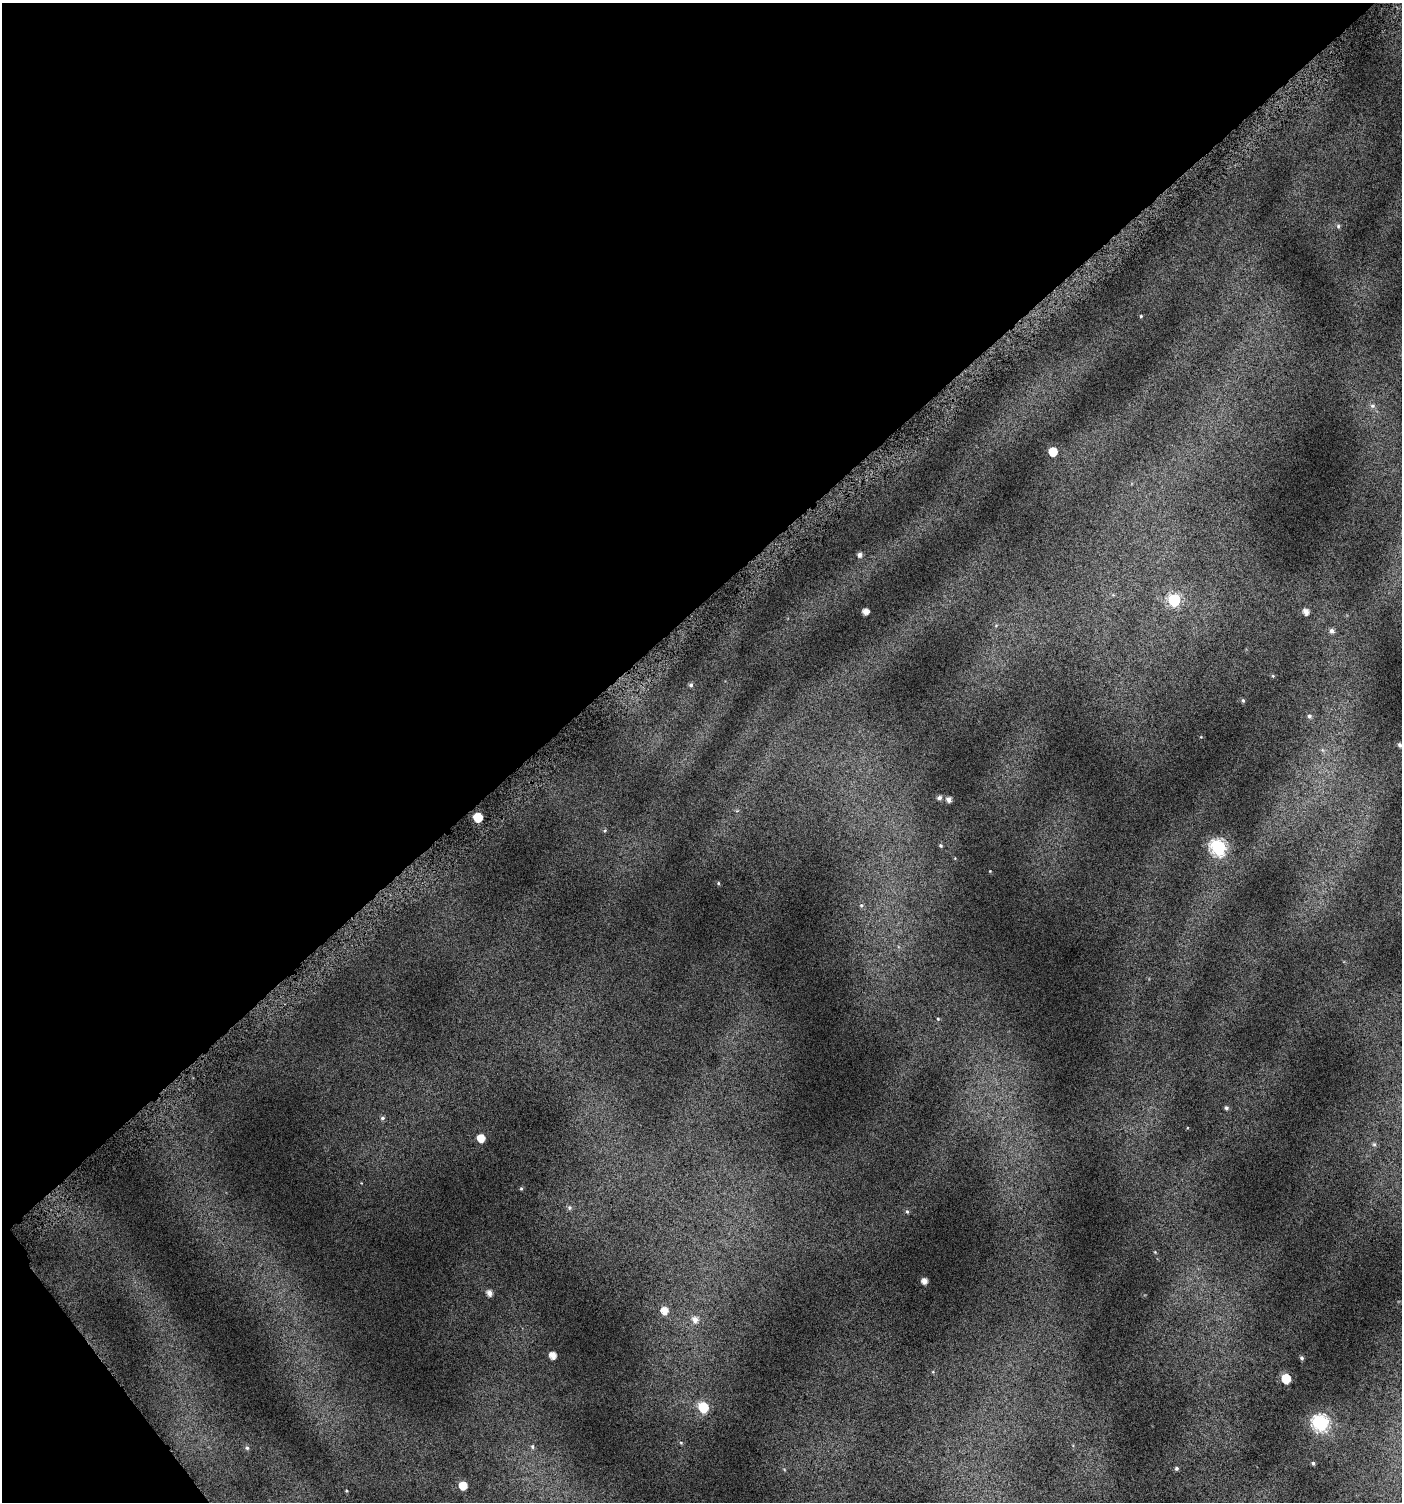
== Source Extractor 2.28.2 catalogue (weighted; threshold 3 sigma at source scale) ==
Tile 5 of 4 x 4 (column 1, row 2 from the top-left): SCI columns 236-1635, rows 3031-4530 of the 6008 x 6064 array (HDU 1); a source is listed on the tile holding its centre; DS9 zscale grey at full resolution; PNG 1404 x 1504 px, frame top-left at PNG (2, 3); no overlay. Shown black and unused: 42% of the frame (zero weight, under 4 of 7 exposures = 2% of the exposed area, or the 3 px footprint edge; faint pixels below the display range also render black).
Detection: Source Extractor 2.28.2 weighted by HDU 2 'WHT'; one run over the whole footprint, this tile lists its part. Background 0.0777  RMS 0.047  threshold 0.192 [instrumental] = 3 sigma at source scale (4.09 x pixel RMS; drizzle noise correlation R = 1.36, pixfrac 0.8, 0.0396/0.0396 arcsec/px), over >= 5 px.
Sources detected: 44; all 44 listed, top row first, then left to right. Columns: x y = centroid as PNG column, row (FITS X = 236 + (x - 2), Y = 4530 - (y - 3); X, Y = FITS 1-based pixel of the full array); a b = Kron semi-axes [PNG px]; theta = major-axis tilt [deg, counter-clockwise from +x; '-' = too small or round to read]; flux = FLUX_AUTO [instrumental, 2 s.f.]
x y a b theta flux
1338 226 6 6 - 7.8
1141 316 4 4 - 4.4
1372 406 7 6 - 12
1053 451 6 6 - 92
860 555 6 5 - 15
1174 600 7 6 - 360
865 611 5 4 - 28
1306 612 6 5 - 27
1332 631 6 6 - 14
1273 676 5 3 - 3.5
691 685 5 5 - 11
1243 700 5 4 - 5.7
1309 716 6 5 - 8.8
1400 745 5 4 - 8.9
939 798 5 5 - 12
949 799 5 4 - 21
478 817 6 6 - 130
941 846 4 4 - 5.3
1218 847 8 7 - 640
718 883 5 4 - 5.4
861 905 5 5 - 5.8
938 1019 4 4 - 4.5
1226 1108 6 5 - 8
382 1118 6 5 - 9.3
481 1138 6 5 - 60
1374 1144 5 5 - 6.7
521 1188 5 4 - 5.2
569 1208 7 6 - 9.9
907 1211 5 5 - 6.2
924 1281 5 4 - 27
489 1293 6 5 - 25
664 1311 7 6 - 44
695 1319 8 7 - 27
553 1355 5 5 - 39
1302 1358 5 4 - 8.2
1286 1379 6 6 - 120
703 1407 7 6 - 180
1321 1423 8 7 - 750
681 1443 6 3 -19 5
532 1447 7 5 -88 8.3
247 1448 5 5 - 7.6
1313 1463 5 4 - 6.8
1176 1468 5 5 - 7.5
463 1486 6 6 - 61